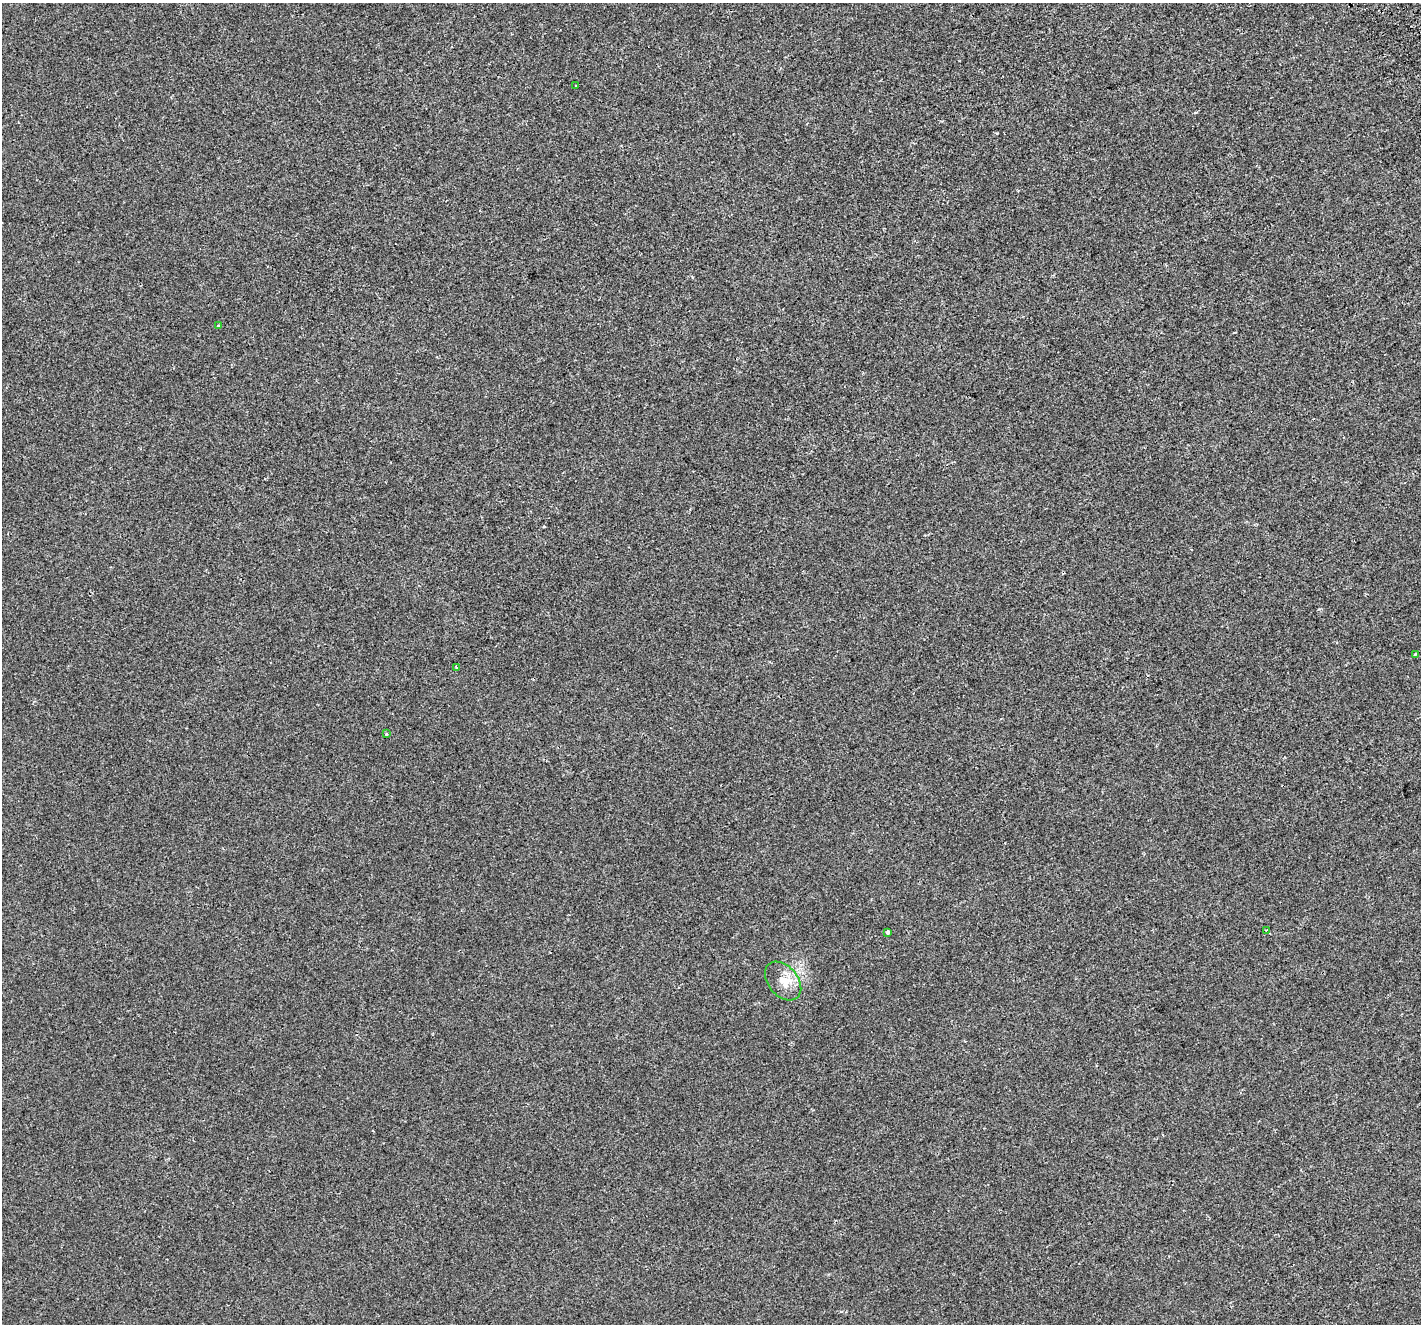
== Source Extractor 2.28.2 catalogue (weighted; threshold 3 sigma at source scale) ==
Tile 10 of 4 x 4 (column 2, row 3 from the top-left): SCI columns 1467-2885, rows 1527-2848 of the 5784 x 5641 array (HDU 1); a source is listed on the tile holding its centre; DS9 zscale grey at full resolution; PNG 1423 x 1326 px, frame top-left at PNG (2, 3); each listed source drawn as its Kron ellipse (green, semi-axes under 4 px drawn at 4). Shown black and unused: <1% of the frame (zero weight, under 2 of 3 exposures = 3% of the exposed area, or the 3 px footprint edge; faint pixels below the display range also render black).
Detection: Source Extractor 2.28.2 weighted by HDU 2 'WHT'; one run over the whole footprint, this tile lists its part. Background 0.00127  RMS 0.0056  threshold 0.0251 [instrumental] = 3 sigma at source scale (4.5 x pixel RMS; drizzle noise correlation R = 1.50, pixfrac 1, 0.0396/0.0396 arcsec/px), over >= 5 px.
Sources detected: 9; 1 cosmic-ray / hot-pixel residue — neither listed nor drawn; the other 8 listed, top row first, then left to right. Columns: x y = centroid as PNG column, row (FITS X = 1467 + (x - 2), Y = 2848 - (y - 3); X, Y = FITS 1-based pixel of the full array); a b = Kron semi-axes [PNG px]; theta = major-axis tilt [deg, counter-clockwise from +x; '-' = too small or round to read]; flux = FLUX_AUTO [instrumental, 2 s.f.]
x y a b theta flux
576 85 3 2 - 0.85
218 326 3 3 - 0.98
1415 654 3 2 - 0.51
457 667 3 3 - 0.72
387 734 3 3 - 0.54
1266 930 3 3 - 0.52
887 932 4 3 - 2
783 981 22 15 -50 8.5